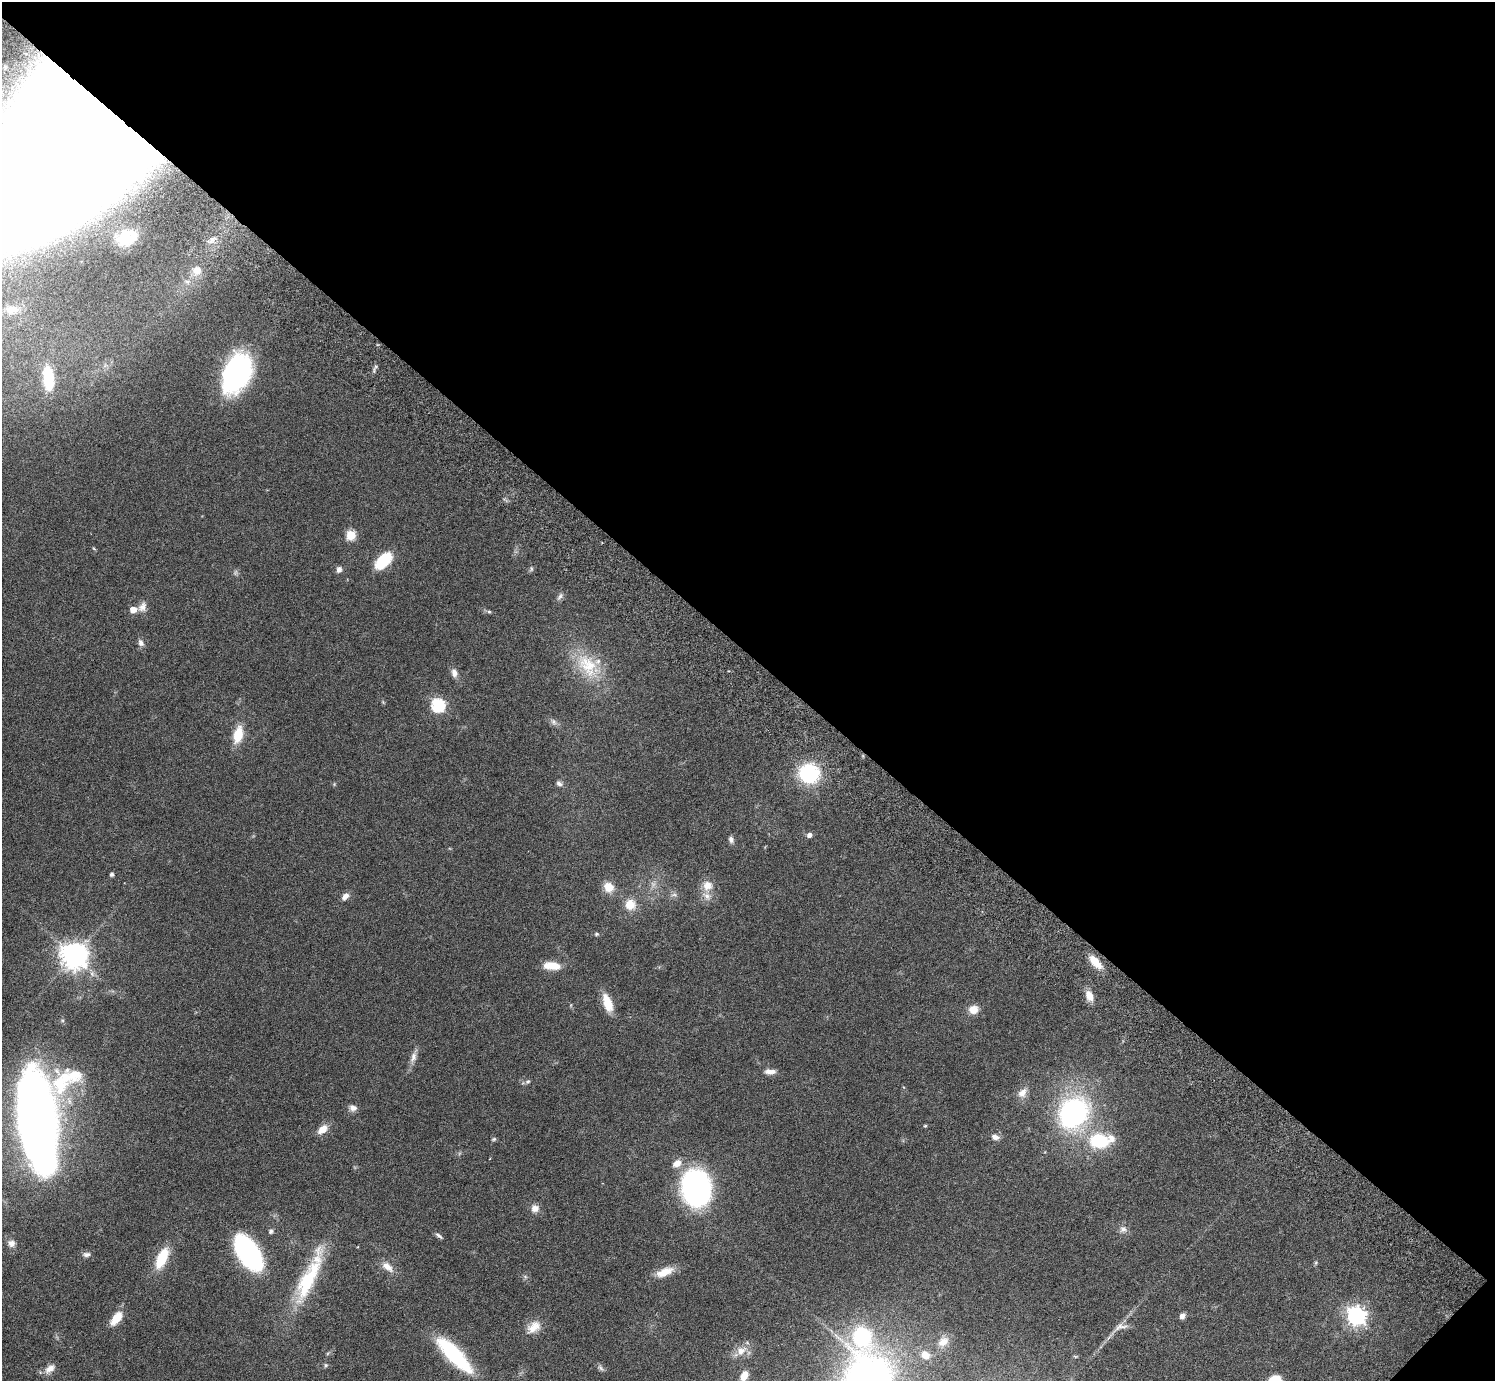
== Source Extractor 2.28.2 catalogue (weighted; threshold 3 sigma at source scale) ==
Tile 8 of 4 x 4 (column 4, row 2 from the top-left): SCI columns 4524-6016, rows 3105-4483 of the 6059 x 6069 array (HDU 1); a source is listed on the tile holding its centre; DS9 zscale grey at full resolution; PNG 1497 x 1383 px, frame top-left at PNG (2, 2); no overlay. Shown black and unused: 48% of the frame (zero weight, under 3 of 6 exposures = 3% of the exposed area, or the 3 px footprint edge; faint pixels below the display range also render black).
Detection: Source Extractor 2.28.2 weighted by HDU 2 'WHT'; one run over the whole footprint, this tile lists its part. Background 0.0834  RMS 0.0047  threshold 0.0191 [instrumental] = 3 sigma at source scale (4.09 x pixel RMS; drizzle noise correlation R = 1.36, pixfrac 0.8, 0.05/0.05 arcsec/px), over >= 5 px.
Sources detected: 90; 2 too faint to see at this stretch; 2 inside a brighter object's white glare — not listed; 3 inside a brighter listed object's ellipse — not listed separately; the other 83 listed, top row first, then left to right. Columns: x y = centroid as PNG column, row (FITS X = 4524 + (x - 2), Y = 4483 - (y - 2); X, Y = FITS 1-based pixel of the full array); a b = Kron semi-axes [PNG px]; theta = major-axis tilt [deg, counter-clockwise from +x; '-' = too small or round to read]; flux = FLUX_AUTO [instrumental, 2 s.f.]
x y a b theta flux
77 134 156 61 49 5100
125 238 22 20 -85 13
212 240 14 8 49 3.4
197 270 13 12 - 4
12 310 20 13 4 6
236 373 41 24 67 75
48 378 25 10 -84 18
351 535 5 5 - 23
94 549 6 3 -21 0.42
383 561 16 9 45 20
339 569 7 6 - 1.8
531 569 8 5 83 0.77
560 596 13 6 57 1.4
142 607 14 9 57 2.7
133 610 5 5 - 5.3
489 612 6 4 -1 0.63
141 643 9 6 -62 1.8
588 665 42 24 -48 21
454 673 11 7 -74 2.4
438 705 6 6 - 63
553 722 10 7 -51 1.5
238 735 17 9 76 10
809 773 20 19 - 32
559 783 9 6 -30 1.3
809 835 7 6 - 1.6
731 839 8 6 -86 1.6
112 874 4 4 - 1.2
707 886 14 13 - 5
609 887 12 10 -49 5.9
674 895 10 4 0 1.1
345 896 11 7 44 2.1
630 905 12 12 - 6.6
596 934 6 5 - 0.68
74 955 9 8 - 490
1096 962 20 8 -48 6.5
552 966 18 8 -6 7.6
1089 996 14 9 -68 4.1
607 1003 22 10 -71 7.9
973 1009 11 10 - 4.1
413 1057 16 8 73 2.7
770 1072 14 6 -1 2.7
66 1080 63 27 33 27
528 1081 7 5 18 0.92
1022 1093 15 10 53 3.6
353 1108 9 8 - 2.2
1073 1113 26 21 51 95
38 1118 77 30 -84 410
925 1126 4 4 - 0.48
323 1129 14 8 39 4.3
995 1137 10 6 -16 2.3
494 1139 7 5 17 0.63
1099 1141 18 13 -3 25
677 1163 12 9 29 3.7
696 1188 25 20 -83 130
535 1208 10 10 - 2.8
1123 1229 11 10 - 2.1
271 1231 7 5 -79 0.97
439 1236 11 5 -38 1.1
11 1243 10 9 - 2.4
248 1253 31 16 -58 76
86 1254 10 6 1 1.5
162 1258 23 10 66 14
1316 1263 6 4 62 0.56
387 1267 18 9 -41 3.9
665 1272 22 9 22 6.6
525 1276 6 4 -20 0.65
309 1277 76 16 66 31
1182 1316 6 5 - 2
1356 1316 7 7 - 210
116 1318 16 8 52 7.4
534 1327 20 13 37 5.5
1120 1327 22 9 15 3.2
862 1337 15 13 -77 38
943 1342 14 10 35 3.6
741 1351 16 13 30 4.8
454 1355 45 13 -46 37
925 1355 10 8 -42 3.2
1075 1356 6 4 -19 0.43
326 1365 5 5 - 0.66
600 1368 11 5 -49 1.2
50 1369 16 8 40 3.1
744 1376 11 7 57 4.5
867 1380 38 33 86 190
Overlapping masked pixels (flux is a lower limit): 1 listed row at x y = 77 134
Isophote crosses this tile's border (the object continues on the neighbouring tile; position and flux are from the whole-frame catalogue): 2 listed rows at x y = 77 134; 867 1380